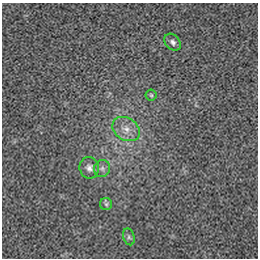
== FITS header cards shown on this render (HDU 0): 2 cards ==
NAXIS1  =                  256 / length of data axis 1
NAXIS2  =                  256 / length of data axis 2

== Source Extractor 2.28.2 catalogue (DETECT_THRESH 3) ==
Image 256 x 256 px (HDU 0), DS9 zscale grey, 1 PNG px = 1 image px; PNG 260 x 260 px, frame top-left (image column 1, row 256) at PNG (2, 3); each listed source drawn as its Kron ellipse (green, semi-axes under 4 px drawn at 4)
Background -1.90e-05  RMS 0.0026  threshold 0.00794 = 3 sigma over >= 5 px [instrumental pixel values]
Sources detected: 7; all 7 listed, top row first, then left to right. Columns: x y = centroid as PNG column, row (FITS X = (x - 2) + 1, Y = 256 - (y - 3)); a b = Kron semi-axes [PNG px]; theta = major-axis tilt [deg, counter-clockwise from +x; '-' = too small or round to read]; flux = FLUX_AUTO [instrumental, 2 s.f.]
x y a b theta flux
173 42 9 7 -49 0.64
151 95 5 5 - 0.27
126 129 14 11 -32 1.9
89 168 11 9 -71 0.96
102 168 8 8 - 0.63
106 204 6 6 - 0.35
129 237 8 5 -73 0.45